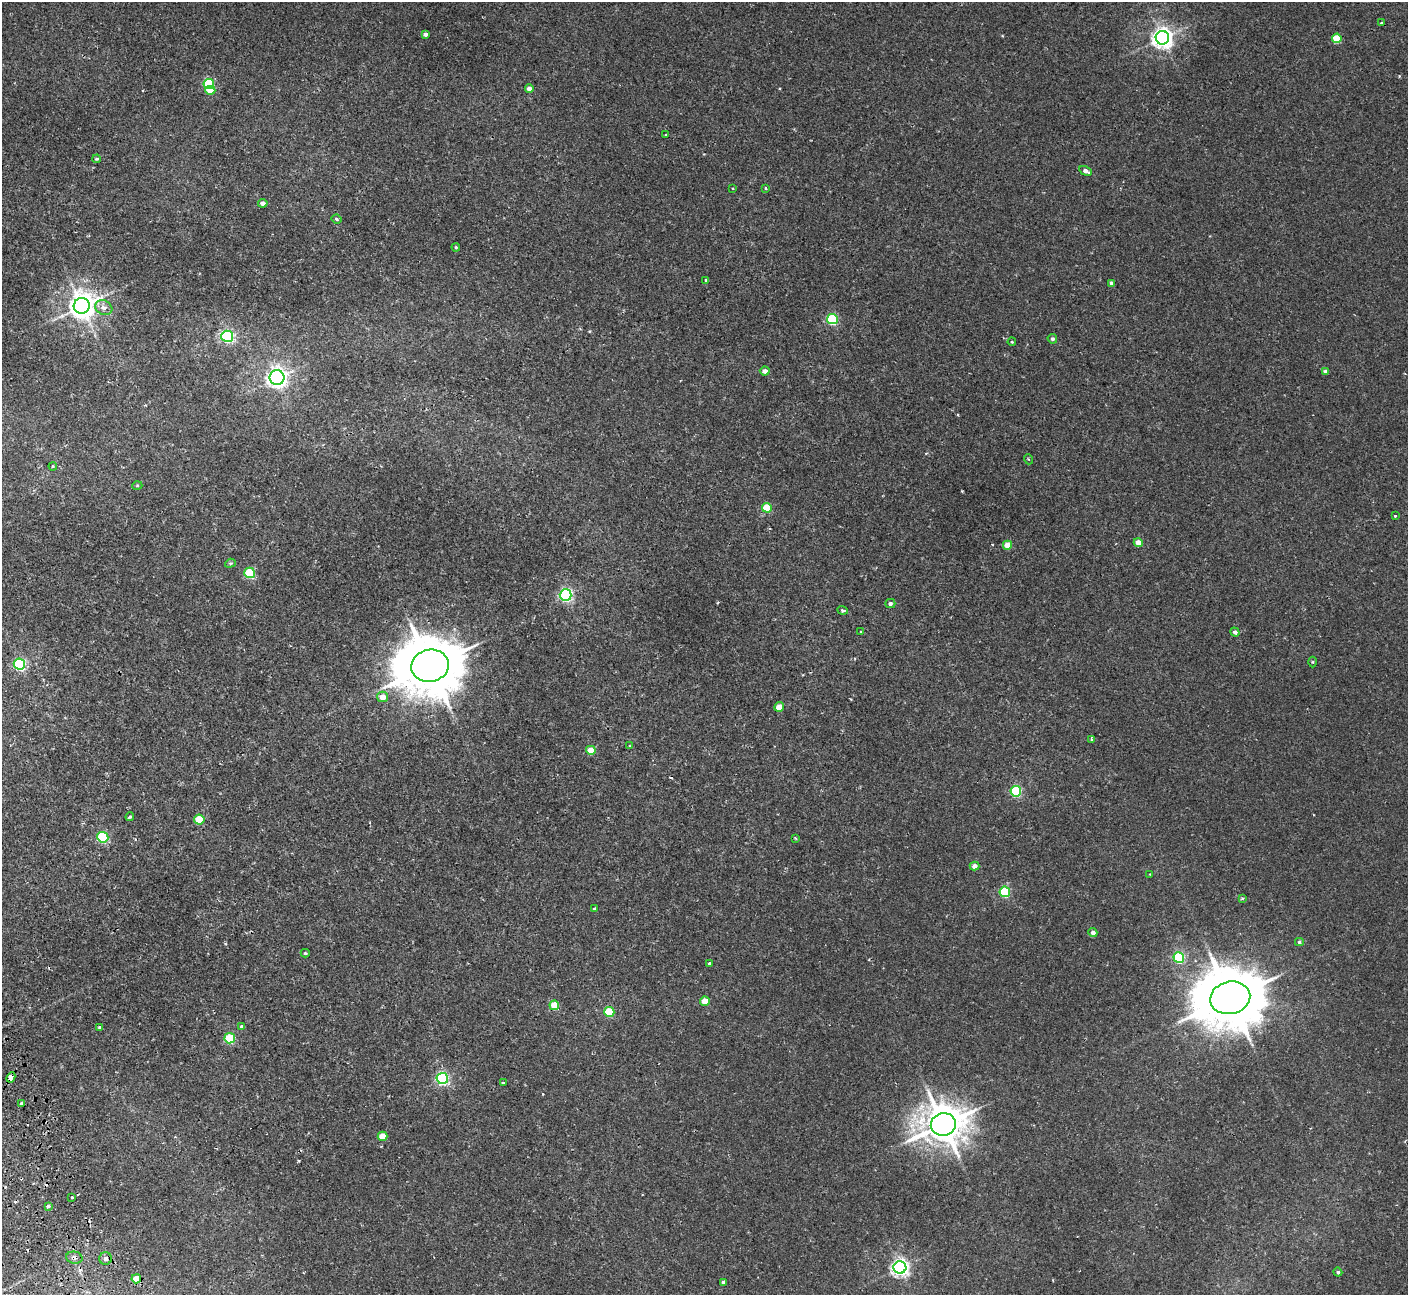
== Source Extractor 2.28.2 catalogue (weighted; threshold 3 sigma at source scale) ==
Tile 7 of 4 x 4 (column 3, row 2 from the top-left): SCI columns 2868-4273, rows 2773-4065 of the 5737 x 5674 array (HDU 1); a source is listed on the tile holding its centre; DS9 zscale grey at full resolution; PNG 1410 x 1297 px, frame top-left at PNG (2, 2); each listed source drawn as its Kron ellipse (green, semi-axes under 4 px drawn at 4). Shown black and unused: <1% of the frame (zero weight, under 2 of 3 exposures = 3% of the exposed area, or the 3 px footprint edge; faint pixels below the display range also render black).
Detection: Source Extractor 2.28.2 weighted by HDU 2 'WHT'; one run over the whole footprint, this tile lists its part. Background 0.0296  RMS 0.0027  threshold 0.012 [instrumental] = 3 sigma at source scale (4.5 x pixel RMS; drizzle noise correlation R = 1.50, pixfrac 1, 0.05/0.05 arcsec/px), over >= 5 px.
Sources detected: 91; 7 cosmic-ray / hot-pixel residue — neither listed nor drawn; the other 84 listed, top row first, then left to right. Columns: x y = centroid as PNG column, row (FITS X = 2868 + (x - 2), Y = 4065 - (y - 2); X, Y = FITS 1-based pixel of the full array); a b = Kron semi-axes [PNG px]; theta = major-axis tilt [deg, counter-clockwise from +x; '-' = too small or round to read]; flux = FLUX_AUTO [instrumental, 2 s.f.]
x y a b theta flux
1381 23 3 3 - 0.2
425 34 4 3 - 0.82
1162 38 7 6 - 170
1337 38 5 4 - 8.7
209 84 5 5 - 21
529 89 4 4 - 2.1
210 90 5 4 - 2.8
665 135 3 2 - 0.22
97 159 4 3 - 0.33
1086 171 7 4 -28 1.2
732 188 3 2 - 0.2
766 188 3 3 - 0.55
263 203 5 4 - 1.2
336 219 5 3 - 0.43
456 247 4 3 - 0.29
706 280 4 4 - 0.25
1111 283 4 4 - 0.87
82 306 8 8 - 310
104 308 9 7 -28 1.7
832 319 5 5 - 26
227 336 6 5 - 39
1052 339 5 4 - 0.64
1012 342 4 3 - 0.22
765 371 5 4 - 1.2
1326 371 4 4 - 1
277 377 7 7 - 110
1028 459 5 3 - 0.22
53 466 4 4 - 0.32
137 486 5 3 - 0.26
767 508 5 4 - 7.4
1395 516 3 3 - 0.37
1138 543 4 4 - 3.5
1007 545 4 4 - 4
230 563 5 4 - 0.41
250 573 5 5 - 18
566 595 6 5 - 51
890 604 5 4 - 0.64
843 610 5 4 - 0.68
861 632 4 2 - 0.27
1235 632 5 4 - 0.7
1313 662 5 3 - 0.25
19 664 6 5 - 38
430 666 19 16 10 1700
383 697 5 5 - 2.7
779 707 5 4 - 3.8
1092 739 4 3 - 0.42
629 746 4 2 - 0.22
591 750 5 4 - 4.1
1016 791 5 5 - 28
130 817 4 3 - 0.47
199 820 5 5 - 8.2
103 837 5 5 - 24
795 838 3 3 - 0.24
975 866 5 4 - 1.6
1150 874 3 2 - 0.16
1005 892 5 5 - 21
1242 899 3 3 - 0.61
594 909 4 3 - 0.28
1093 932 4 4 - 1.2
1299 942 4 4 - 0.41
305 953 4 4 - 0.36
1179 958 5 5 - 26
710 963 3 3 - 1.3
1230 998 20 16 13 2000
705 1001 5 4 - 4.5
554 1005 5 5 - 6.2
609 1012 5 5 - 13
99 1027 4 4 - 0.41
242 1027 3 3 - 0.69
230 1038 5 5 - 16
11 1077 5 3 - 1.8
442 1078 6 5 - 47
503 1083 3 3 - 0.36
22 1103 3 3 - 0.57
943 1124 12 11 - 720
383 1136 5 4 - 5.3
72 1197 3 3 - 0.76
48 1207 3 3 - 2
74 1258 8 6 -13 0.96
105 1259 6 6 - 0.93
900 1267 6 6 - 110
1338 1272 4 4 - 0.44
136 1279 5 4 - 4.6
723 1282 3 3 - 0.5
Overlapping masked pixels (flux is a lower limit): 3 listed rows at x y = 11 1077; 74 1258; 136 1279